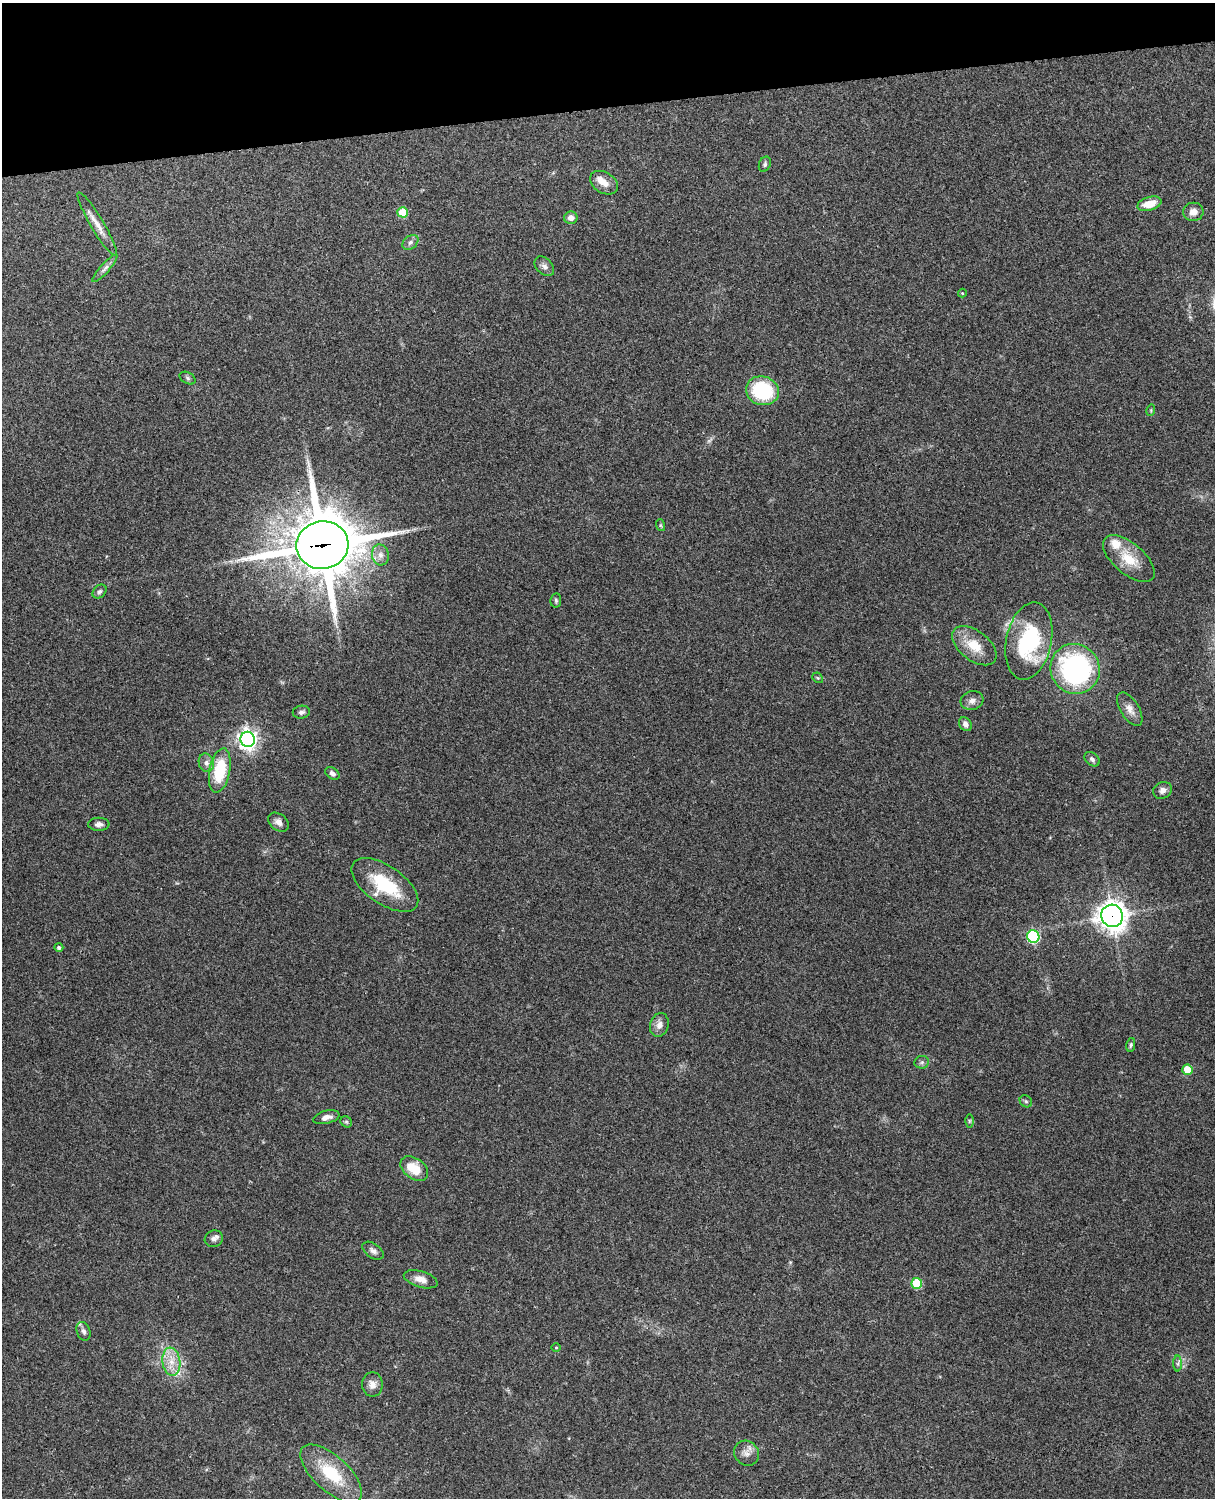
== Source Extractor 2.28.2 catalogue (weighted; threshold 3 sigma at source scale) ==
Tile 3 of 4 x 3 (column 3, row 1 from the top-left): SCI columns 2543-3755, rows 3155-4650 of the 5088 x 4927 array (HDU 1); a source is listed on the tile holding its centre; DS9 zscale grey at full resolution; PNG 1217 x 1500 px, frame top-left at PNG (2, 3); each listed source drawn as its Kron ellipse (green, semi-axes under 4 px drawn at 4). Shown black and unused: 7% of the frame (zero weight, under 3 of 4 exposures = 6% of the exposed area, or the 3 px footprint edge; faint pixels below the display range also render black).
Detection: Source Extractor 2.28.2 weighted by HDU 2 'WHT'; one run over the whole footprint, this tile lists its part. Background 0.208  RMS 0.0082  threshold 0.037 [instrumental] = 3 sigma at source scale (4.5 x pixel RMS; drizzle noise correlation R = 1.50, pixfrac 1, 0.05/0.05 arcsec/px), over >= 5 px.
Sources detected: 63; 1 too faint to see at this stretch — neither listed nor drawn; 2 inside a brighter listed object's ellipse — not listed separately; the other 60 listed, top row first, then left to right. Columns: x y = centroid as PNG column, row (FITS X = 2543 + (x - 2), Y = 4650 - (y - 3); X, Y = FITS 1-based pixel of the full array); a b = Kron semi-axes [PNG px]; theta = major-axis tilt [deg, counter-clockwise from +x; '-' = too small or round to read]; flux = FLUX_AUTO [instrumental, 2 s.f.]
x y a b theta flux
765 164 8 5 65 1.8
604 183 15 10 -30 7.4
1149 204 12 6 17 12
403 212 5 5 - 29
1193 212 10 9 - 5.9
571 218 7 6 - 4.4
97 224 37 6 -59 9.3
410 242 9 6 39 2.7
544 266 11 8 -45 3.5
105 268 18 4 48 3.6
962 293 4 4 - 0.76
188 378 8 5 -29 1.7
762 391 16 14 -16 53
1151 410 6 3 73 0.81
660 525 6 4 -72 1.1
322 545 26 24 9 5200
380 555 10 8 -76 4.9
1129 559 31 15 -40 21
100 591 8 6 43 2
556 600 7 5 80 1.5
1029 641 39 22 78 75
974 646 26 14 -38 19
1075 669 25 24 - 150
818 678 6 4 -43 1.1
972 701 11 9 16 4.6
1130 709 19 9 -58 6.1
301 712 8 6 10 2.5
965 724 7 5 -54 3.8
248 739 7 7 - 430
1092 759 8 6 -41 2.2
206 763 9 7 -74 3.5
220 770 22 10 79 37
332 773 8 5 -37 2.9
1162 790 9 8 - 3.7
278 822 11 8 -36 4.3
99 824 11 6 1 3.4
385 885 38 19 -35 44
1112 916 11 10 - 840
1033 936 6 6 - 84
59 948 4 4 - 1.6
659 1025 12 9 74 5.2
1131 1045 7 4 79 1.4
922 1062 7 6 - 1.9
1187 1070 5 5 - 16
1026 1101 7 5 -43 1.5
326 1117 13 6 14 4.5
969 1121 6 4 90 1.1
346 1122 6 5 - 1.2
414 1169 15 10 -36 17
214 1239 9 8 - 3.5
373 1251 12 7 -35 3.5
421 1279 17 8 -17 7
917 1283 5 5 - 38
84 1331 10 6 -69 2.8
556 1348 5 3 - 0.78
171 1362 14 9 -83 9.8
1178 1364 8 4 89 1.6
372 1384 12 10 89 5.3
747 1453 13 11 -47 5.9
331 1473 38 17 -43 38
Overlapping masked pixels (flux is a lower limit): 2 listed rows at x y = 322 545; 1112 916